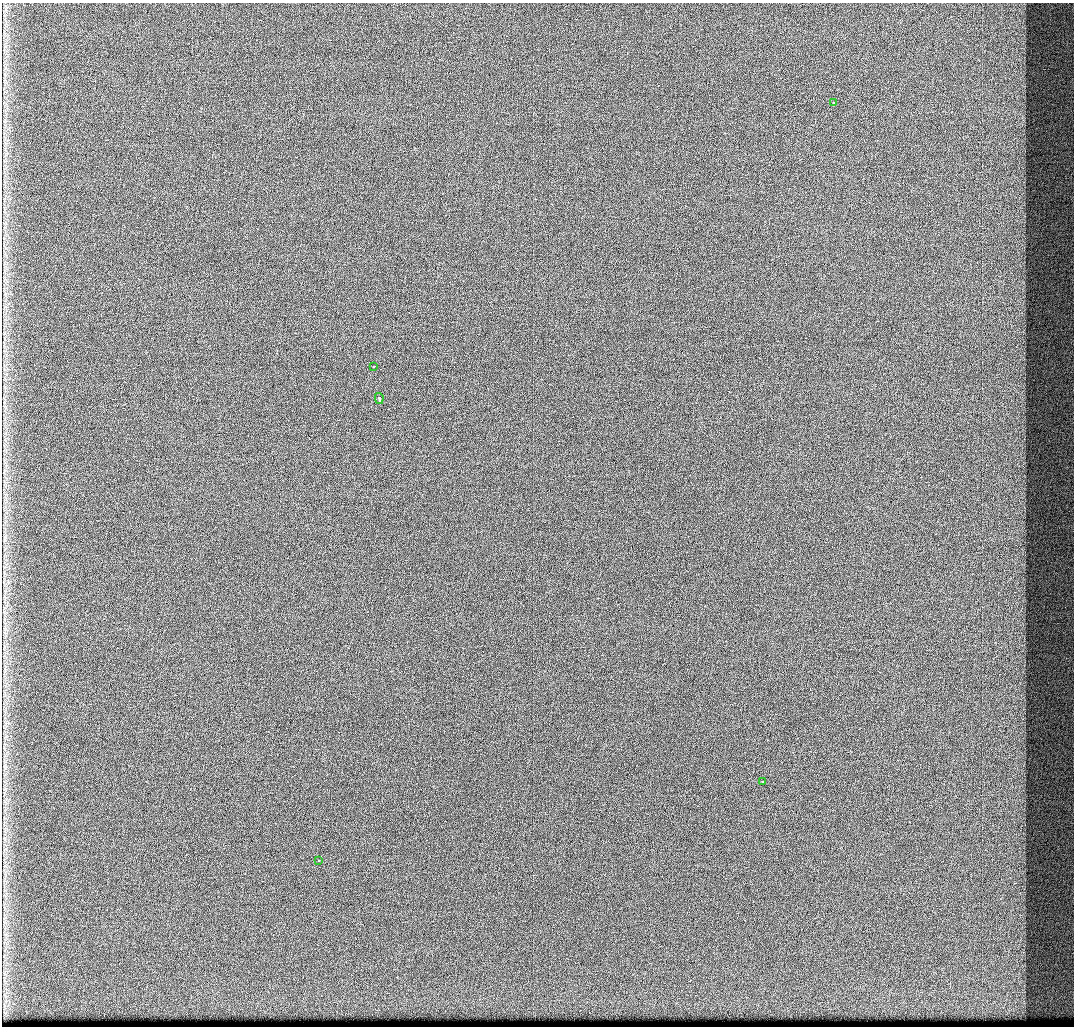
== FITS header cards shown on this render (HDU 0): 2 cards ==
NAXIS1  =                 1072 / Axis length
NAXIS2  =                 1024 / Axis length

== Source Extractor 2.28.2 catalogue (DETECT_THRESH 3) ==
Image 1072 x 1024 px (HDU 0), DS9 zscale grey, 1 PNG px = 1 image px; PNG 1076 x 1028 px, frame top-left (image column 1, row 1024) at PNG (2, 3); each listed source drawn as its Kron ellipse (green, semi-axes under 4 px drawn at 4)
Background 450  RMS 4.7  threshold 14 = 3 sigma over >= 5 px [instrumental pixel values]
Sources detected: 5; all 5 listed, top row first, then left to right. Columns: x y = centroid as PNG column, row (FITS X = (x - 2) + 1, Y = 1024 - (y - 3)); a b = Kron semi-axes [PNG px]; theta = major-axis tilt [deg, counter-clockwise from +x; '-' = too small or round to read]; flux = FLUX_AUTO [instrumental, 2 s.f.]
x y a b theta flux
833 102 3 3 - 1700
374 366 3 3 - 2500
379 398 5 3 - 18000
762 782 3 3 - 940
319 860 3 3 - 1500